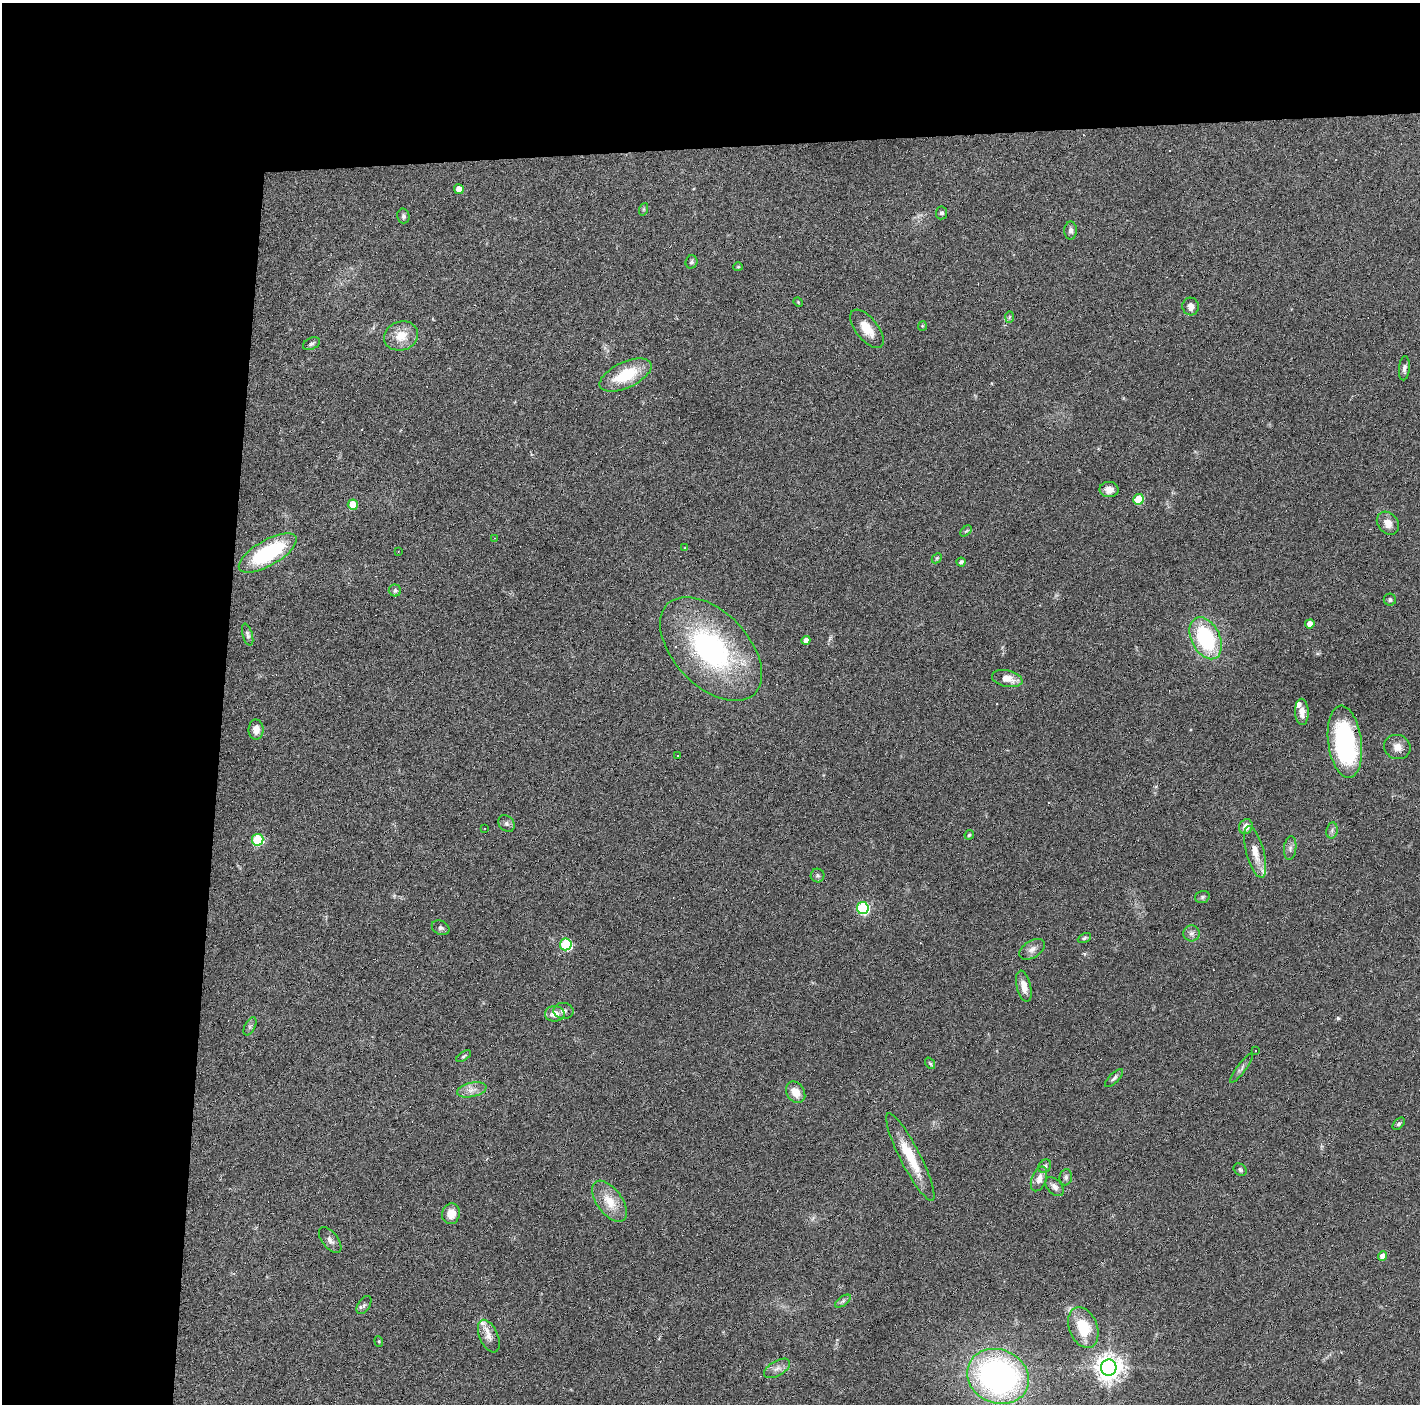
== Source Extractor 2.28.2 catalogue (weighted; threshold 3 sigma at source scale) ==
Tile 1 of 3 x 3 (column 1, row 1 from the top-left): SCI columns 1-1418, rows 2840-4241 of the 4254 x 4279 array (HDU 1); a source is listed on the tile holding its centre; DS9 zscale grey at full resolution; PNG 1422 x 1406 px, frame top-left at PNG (2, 3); each listed source drawn as its Kron ellipse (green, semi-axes under 4 px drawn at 4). Shown black and unused: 24% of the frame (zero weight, under 3 of 6 exposures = <1% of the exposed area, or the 3 px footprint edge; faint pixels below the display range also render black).
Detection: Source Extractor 2.28.2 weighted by HDU 2 'WHT'; one run over the whole footprint, this tile lists its part. Background 0.0399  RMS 0.004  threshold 0.0164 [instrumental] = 3 sigma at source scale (4.09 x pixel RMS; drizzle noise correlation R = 1.36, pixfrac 0.8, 0.05/0.05 arcsec/px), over >= 5 px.
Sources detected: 108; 18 cosmic-ray / hot-pixel residue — neither listed nor drawn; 4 inside a brighter listed object's ellipse — not listed separately; the other 86 listed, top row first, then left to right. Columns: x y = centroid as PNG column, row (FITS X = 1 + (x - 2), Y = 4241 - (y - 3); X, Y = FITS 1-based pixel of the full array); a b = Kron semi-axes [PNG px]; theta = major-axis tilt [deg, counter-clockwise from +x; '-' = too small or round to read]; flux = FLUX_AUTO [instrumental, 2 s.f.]
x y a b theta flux
459 189 5 4 - 3.7
644 209 6 4 71 0.48
941 213 6 6 - 0.84
403 216 7 6 - 0.89
1071 230 9 6 89 1.2
691 262 7 6 - 0.77
738 267 5 4 - 0.37
798 302 5 4 - 0.35
1191 306 9 8 - 2
1009 317 6 4 88 0.56
922 326 5 4 - 0.4
867 329 23 11 -51 6.1
401 336 17 14 19 6.5
311 344 9 5 25 1
1404 368 12 5 84 1.4
626 375 28 13 25 14
1109 490 9 7 -1 2.6
1139 499 5 5 - 13
353 505 5 5 - 7.5
1388 523 12 10 -51 3.5
966 531 7 4 43 0.47
494 538 4 2 - 0.25
685 548 4 4 - 0.4
398 552 3 2 - 0.22
268 553 32 12 30 35
937 558 6 4 45 0.51
961 562 4 4 - 0.96
395 590 6 6 - 0.83
1390 600 6 6 - 0.81
1310 624 5 4 - 3.2
248 635 11 5 -74 0.96
1206 638 22 14 -63 34
806 640 4 4 - 1.9
711 649 62 37 -46 68
1007 679 15 8 -12 4.2
1302 712 13 7 -88 2.7
256 730 10 7 -89 3.1
1345 742 36 16 -83 49
1397 747 13 12 - 2.9
677 755 3 3 - 0.57
506 823 9 7 -44 1.2
1246 827 8 6 63 2.8
485 828 2 2 - 0.23
1332 830 8 5 79 1.1
969 835 5 4 - 0.53
258 840 6 6 - 18
1290 848 12 6 84 1.4
1255 852 27 9 -75 5.5
817 875 7 7 - 0.87
1202 897 7 5 16 0.79
863 908 6 6 - 38
441 928 9 7 -25 1.1
1191 933 8 8 - 1.3
1084 938 7 4 27 0.59
566 944 6 6 - 31
1032 949 14 8 33 2.2
1024 986 16 7 -76 3.1
564 1011 10 8 -7 1.5
555 1014 10 8 0 3.6
250 1026 10 5 62 0.9
1255 1051 2 2 - 0.25
464 1056 8 4 34 0.59
930 1063 6 4 -53 0.49
1241 1068 18 4 53 1.3
1114 1078 12 5 45 1.1
472 1090 15 7 13 2.6
796 1092 11 8 -56 4.9
1399 1124 7 4 45 0.75
910 1157 49 10 -63 12
1045 1166 7 5 53 0.88
1240 1170 7 5 -42 0.8
1066 1177 8 6 82 1
1039 1179 13 7 69 2.6
1054 1187 11 7 -46 1.8
610 1201 24 12 -54 7.2
451 1214 10 8 76 4.2
330 1240 15 8 -51 1.8
1383 1256 4 4 - 2.7
843 1301 9 4 36 0.85
364 1305 10 5 55 0.98
1083 1328 21 14 -68 13
489 1336 17 9 -66 3
379 1341 5 4 - 0.47
777 1368 14 7 30 2.1
1109 1368 8 8 - 400
998 1376 32 27 -24 110
Overlapping masked pixels (flux is a lower limit): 1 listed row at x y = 1345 742